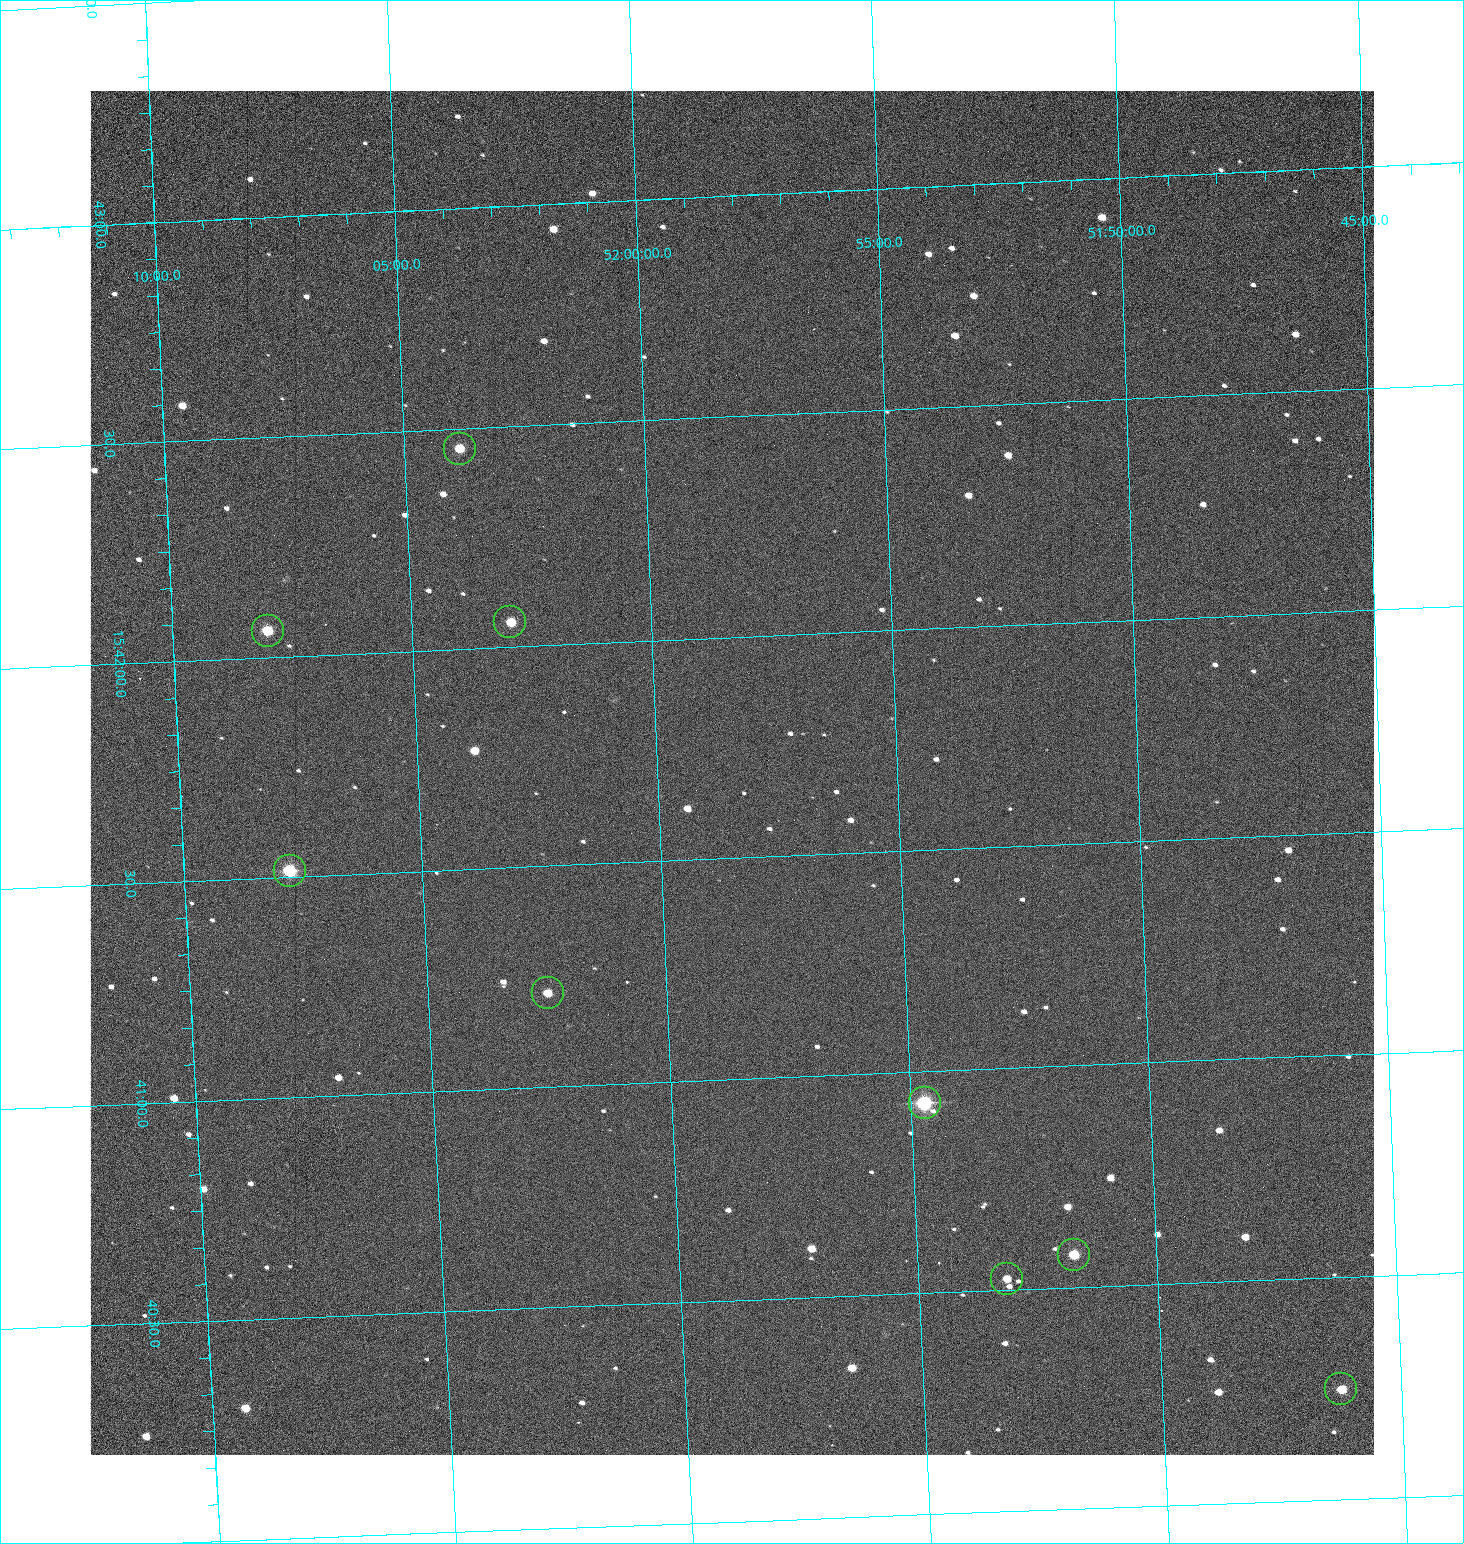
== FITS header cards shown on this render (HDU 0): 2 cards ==
NAXIS1  =                 1284 /fastest changing axis
NAXIS2  =                 1364 /next to fastest changing axis

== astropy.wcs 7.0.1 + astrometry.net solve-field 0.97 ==
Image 1284 x 1364 px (HDU 0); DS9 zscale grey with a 90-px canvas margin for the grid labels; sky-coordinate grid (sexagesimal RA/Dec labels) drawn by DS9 from the SOLVED WCS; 9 Tycho-2 reference stars matched to detected sources circled (green)
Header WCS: RA---TAN/DEC--TAN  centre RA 15:41:42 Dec +51:58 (235.42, +51.97 deg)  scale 1.26 arcsec/px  FOV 26.9' x 28.5'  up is +92 deg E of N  parity flipped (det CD > 0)
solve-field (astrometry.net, Tycho-2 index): VERIFIED the header's WCS against the Tycho-2 star catalogue (9 matches, 0 conflicts) and refined it, rather than solving blind
Solved WCS: RA---TAN-SIP/DEC--TAN-SIP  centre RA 15:41:42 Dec +51:58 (235.42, +51.97 deg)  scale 1.25 arcsec/px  FOV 26.8' x 28.5'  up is +92 deg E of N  parity flipped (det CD > 0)
The solver's refit moves the header's centre by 0.5 arcsec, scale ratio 0.9972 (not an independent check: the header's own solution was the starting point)
Tycho-2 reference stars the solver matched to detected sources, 9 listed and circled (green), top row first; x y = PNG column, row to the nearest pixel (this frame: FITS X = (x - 90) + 1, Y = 1364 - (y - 91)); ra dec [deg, ICRS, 3 dp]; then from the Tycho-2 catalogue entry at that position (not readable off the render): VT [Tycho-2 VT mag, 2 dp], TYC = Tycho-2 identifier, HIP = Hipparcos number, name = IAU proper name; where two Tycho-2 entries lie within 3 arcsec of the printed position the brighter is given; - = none
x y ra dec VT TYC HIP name
460 449 235.614 +52.064 11.61 3489-1132-1 - -
510 622 235.514 +52.049 11.19 3489-1407-1 - -
268 631 235.515 +52.133 11.12 3489-1380-1 - -
290 871 235.378 +52.130 9.31 3489-1322-1 76850 -
548 993 235.303 +52.042 11.52 3489-958-1 - -
925 1103 235.232 +51.912 9.59 3489-824-1 - -
1074 1255 235.143 +51.862 10.97 3489-1016-1 - -
1007 1279 235.131 +51.886 12.29 3489-908-1 - -
1341 1389 235.062 +51.771 11.53 3489-1453-1 - -